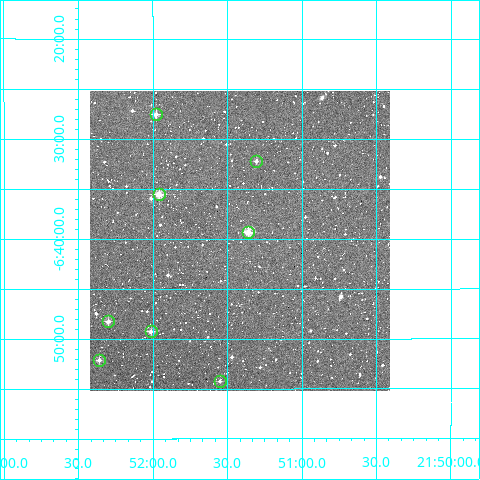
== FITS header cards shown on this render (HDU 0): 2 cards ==
NAXIS1  =                  300
NAXIS2  =                  300

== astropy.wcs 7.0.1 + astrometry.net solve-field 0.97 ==
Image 300 x 300 px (HDU 0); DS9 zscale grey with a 90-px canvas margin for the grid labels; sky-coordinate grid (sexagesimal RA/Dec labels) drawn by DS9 from the SOLVED WCS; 8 Tycho-2 reference stars matched to detected sources circled (green)
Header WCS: RA---TAN/DEC--TAN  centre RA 21:51:25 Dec -06:40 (327.85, -6.67 deg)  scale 6 arcsec/px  FOV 30.0' x 30.0'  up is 0 deg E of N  parity normal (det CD < 0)
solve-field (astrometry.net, Tycho-2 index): VERIFIED the header's WCS against the Tycho-2 star catalogue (verified at 2 index scales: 8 matches each, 0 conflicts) and refined it, rather than solving blind
Solved WCS: RA---TAN-SIP/DEC--TAN-SIP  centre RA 21:51:25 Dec -06:40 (327.85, -6.67 deg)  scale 6 arcsec/px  FOV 30.0' x 30.0'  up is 0 deg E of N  parity normal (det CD < 0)
The solver's refit moves the header's centre by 1.8 arcsec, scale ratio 0.9999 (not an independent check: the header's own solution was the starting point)
Tycho-2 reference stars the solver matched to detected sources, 8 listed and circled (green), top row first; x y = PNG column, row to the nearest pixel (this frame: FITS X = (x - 90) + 1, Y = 300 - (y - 91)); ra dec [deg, ICRS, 3 dp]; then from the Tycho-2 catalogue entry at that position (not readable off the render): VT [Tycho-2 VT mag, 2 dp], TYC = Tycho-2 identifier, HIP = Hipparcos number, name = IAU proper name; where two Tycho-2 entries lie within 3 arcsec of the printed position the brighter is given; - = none
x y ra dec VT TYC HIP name
156 114 327.995 -6.459 10.48 5222-994-1 - -
256 161 327.826 -6.536 11.49 5222-717-1 - -
159 194 327.989 -6.592 9.71 5222-510-1 - -
248 232 327.840 -6.655 9.62 5222-1133-1 107871 -
108 321 328.075 -6.804 10.19 5222-339-1 - -
151 331 328.004 -6.821 10.32 5222-381-1 - -
99 360 328.090 -6.868 10.74 5222-495-1 - -
220 381 327.888 -6.904 11.88 5222-389-1 - -